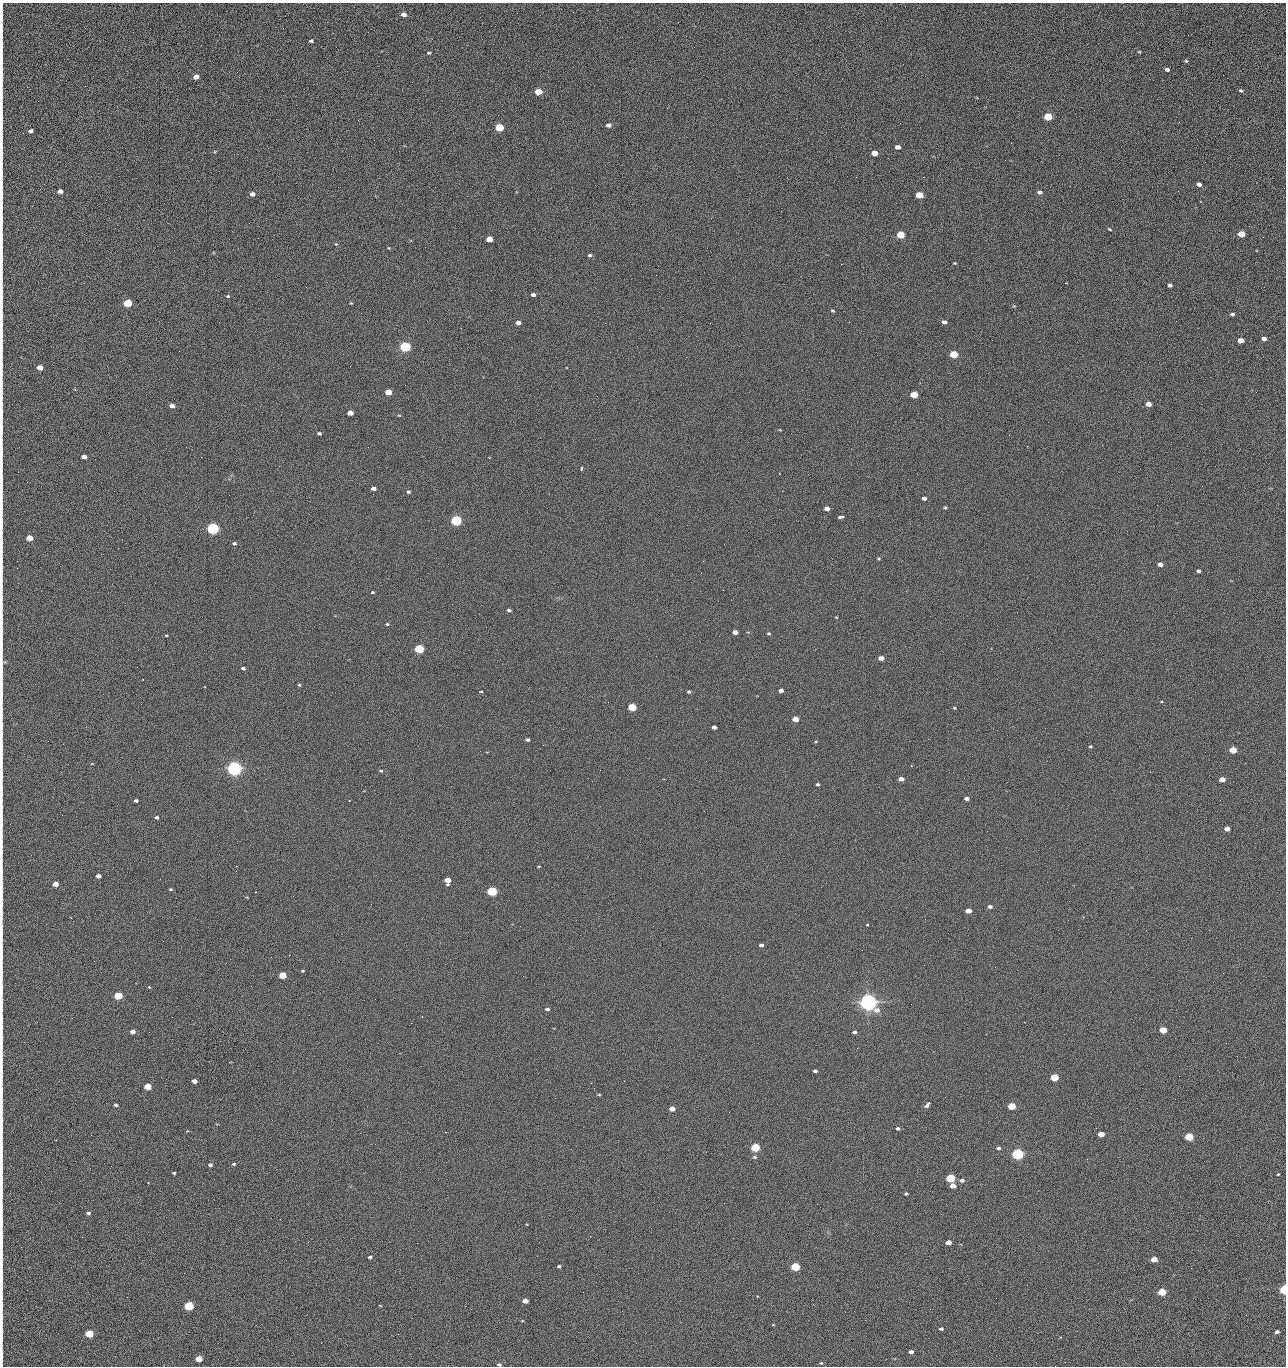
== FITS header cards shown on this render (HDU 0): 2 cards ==
NAXIS1  =                 1284 /fastest changing axis
NAXIS2  =                 1364 /next to fastest changing axis

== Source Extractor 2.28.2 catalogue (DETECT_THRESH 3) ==
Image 1284 x 1364 px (HDU 0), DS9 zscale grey, 1 PNG px = 1 image px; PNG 1288 x 1368 px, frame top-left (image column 1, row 1364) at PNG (2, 3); no overlay
Background 126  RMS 14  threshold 43.4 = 3 sigma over >= 5 px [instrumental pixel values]
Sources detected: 238; all 238 listed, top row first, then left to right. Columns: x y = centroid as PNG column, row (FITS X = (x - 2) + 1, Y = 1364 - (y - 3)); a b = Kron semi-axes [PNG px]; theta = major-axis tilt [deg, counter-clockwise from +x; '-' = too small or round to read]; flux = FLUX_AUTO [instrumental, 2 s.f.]
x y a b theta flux
404 14 5 4 - 5100
2 19 13 2 90 2700
1188 35 2 2 - 1200
311 41 4 3 - 1700
2 45 15 2 90 3200
1139 52 4 3 - 870
429 53 5 3 - 1200
1186 61 5 4 - 1200
1167 69 4 3 - 2800
2 72 24 2 90 4500
196 77 5 4 - 8800
1241 91 5 4 - 1400
538 92 5 4 - 24000
2 94 14 2 90 2400
1048 117 5 4 - 46000
1179 122 3 2 - 1400
608 125 5 4 - 3900
499 127 5 4 - 55000
31 131 4 4 - 2900
898 147 5 4 - 6400
2 153 11 2 90 1900
874 153 5 4 - 16000
1041 161 2 2 - 1900
2 173 10 2 90 1900
856 177 2 2 - 2400
923 177 2 2 - 30000
1199 184 4 4 - 3900
60 191 5 4 - 5400
1040 192 5 4 - 3000
252 194 5 4 - 5900
2 195 18 2 90 2900
919 195 5 4 - 29000
1200 201 2 2 - 670
2 220 13 2 90 2100
1110 229 5 3 - 960
1241 234 5 4 - 25000
901 235 5 4 - 43000
1263 237 2 2 - 880
489 239 5 4 - 20000
336 244 5 4 - 970
2 248 8 2 90 1300
389 248 3 2 - 810
590 255 4 4 - 1800
2 258 10 2 90 1500
955 263 3 3 - 830
841 264 2 2 - 27000
656 275 2 2 - 590
1066 283 3 3 - 940
1170 285 4 4 - 2800
306 287 3 2 - 750
533 295 4 3 - 3100
228 296 5 4 - 1200
2 297 11 2 90 2200
128 303 5 4 - 54000
351 303 4 3 - 870
1014 306 4 4 - 870
833 311 4 3 - 1100
1232 314 5 4 - 2200
849 322 3 2 - 900
944 322 5 4 - 3800
518 323 5 4 - 5200
710 323 2 2 - 3500
2 333 17 2 90 2800
1264 339 4 4 - 4600
1241 340 5 4 - 10000
739 346 2 2 - 440
405 347 5 4 - 160000
954 354 5 4 - 41000
350 366 2 2 - 2500
40 367 5 4 - 12000
2 373 8 2 90 1200
388 392 5 4 - 20000
1256 392 2 2 - 1600
914 394 5 4 - 34000
1148 404 5 4 - 9900
172 406 4 4 - 5000
350 413 5 4 - 9900
399 415 5 3 - 830
2 429 13 2 90 1800
780 430 5 3 - 710
319 433 4 3 - 1600
1009 435 2 2 - 3400
1027 446 2 2 - 690
186 447 2 2 - 2900
84 457 4 4 - 6000
581 469 5 3 - 2500
779 473 2 2 - 660
2 479 11 2 90 1800
85 483 2 2 - 920
373 488 4 4 - 5200
408 492 5 4 - 1700
924 498 4 3 - 3300
945 508 4 3 - 1200
779 509 2 2 - 470
827 509 5 4 - 5300
840 517 6 3 8 4400
456 520 5 4 - 200000
2 525 11 2 90 1700
213 528 5 4 - 330000
29 538 5 4 - 20000
234 543 5 4 - 1800
878 559 4 3 - 970
1160 564 5 4 - 5400
17 568 2 2 - 350
1198 571 4 3 - 2100
372 592 4 3 - 1000
509 610 5 3 - 1600
836 617 4 2 - 600
2 621 15 2 90 2400
387 624 4 4 - 1100
735 632 4 4 - 5500
769 633 5 4 - 1300
166 635 4 2 - 890
419 649 5 4 - 93000
881 658 5 4 - 7600
3 662 8 5 28 1400
243 668 4 3 - 2000
299 685 4 4 - 1300
781 690 4 4 - 4200
481 691 3 2 - 890
689 692 4 4 - 1600
2 694 10 2 90 1800
632 707 5 4 - 50000
954 708 4 3 - 980
795 719 5 4 - 15000
714 727 4 4 - 3800
527 740 4 3 - 2400
816 741 4 3 - 810
543 745 2 2 - 3400
1090 746 4 4 - 1300
1233 750 5 4 - 28000
706 761 2 2 - 2200
234 769 5 5 - 670000
381 771 5 4 - 1400
2 773 17 2 90 2800
901 779 5 4 - 6100
1222 779 5 4 - 14000
818 784 4 3 - 1400
967 799 4 3 - 4100
136 800 4 3 - 2100
157 817 4 4 - 2100
2 824 12 2 90 2000
1227 829 4 4 - 6200
539 866 4 2 - 820
98 876 4 4 - 5700
447 880 5 5 - 14000
55 884 4 4 - 10000
170 889 4 3 - 1100
492 891 5 4 - 130000
2 904 9 2 90 1300
990 906 5 4 - 2800
968 911 5 4 - 10000
867 924 3 3 - 3700
761 945 4 3 - 3400
2 956 9 2 90 1600
302 971 4 3 - 1100
282 975 5 4 - 34000
523 976 2 2 - 2100
149 987 4 3 - 740
118 996 5 4 - 54000
2 1001 10 2 90 1700
868 1002 6 5 - 980000
547 1009 5 4 - 2100
2 1020 8 2 90 1200
411 1023 2 2 - 5400
1163 1030 5 4 - 30000
132 1032 4 4 - 6300
854 1032 4 3 - 2200
857 1048 3 2 - 1600
2 1054 7 3 -89 1200
1245 1057 2 2 - 1900
815 1071 4 3 - 2200
1179 1076 2 2 - 2500
1054 1077 5 4 - 49000
194 1081 4 4 - 6500
591 1083 2 2 - 460
147 1086 5 4 - 32000
599 1094 5 3 - 1000
115 1105 3 3 - 1900
927 1105 7 4 48 2600
1011 1106 5 4 - 45000
672 1109 5 4 - 9200
729 1112 2 2 - 970
2 1120 9 2 90 1400
898 1128 4 4 - 1800
1096 1128 2 2 - 470
1101 1134 5 4 - 17000
91 1135 2 2 - 2500
1189 1137 5 4 - 60000
755 1147 5 4 - 81000
998 1148 4 3 - 2300
571 1149 3 2 - 970
1018 1154 5 4 - 280000
754 1157 6 5 - 2000
1087 1159 2 2 - 520
234 1164 5 3 - 1200
210 1165 4 4 - 2600
174 1173 4 3 - 1400
1278 1174 3 2 - 910
950 1178 5 4 - 87000
962 1180 5 4 - 3600
148 1182 3 3 - 1100
953 1186 5 4 - 9800
2 1187 26 2 90 4200
906 1194 4 3 - 1500
88 1213 4 3 - 2400
280 1219 2 2 - 2100
2 1221 11 2 90 1900
476 1237 2 2 - 9100
308 1242 3 2 - 2000
948 1242 5 4 - 9000
417 1243 2 2 - 5300
370 1257 4 3 - 1600
1154 1259 5 4 - 14000
559 1266 4 3 - 1600
795 1267 5 4 - 83000
2 1279 13 2 90 2100
1284 1289 4 3 - 140000
583 1292 2 2 - 460
1162 1292 5 4 - 48000
757 1296 3 3 - 1100
996 1298 2 2 - 2600
525 1301 5 4 - 8000
189 1306 5 4 - 100000
622 1311 3 2 - 830
2 1317 10 2 90 1300
522 1321 4 2 - 640
941 1329 4 3 - 1900
578 1332 2 2 - 3600
1277 1332 4 3 - 3500
89 1334 5 4 - 55000
1061 1337 3 2 - 730
911 1352 4 3 - 3600
2 1353 9 2 90 1400
199 1359 5 4 - 20000
821 1363 4 4 - 960
499 1365 5 4 - 1900
1055 1366 2 2 - 2100
At the frame edge (FLAGS 8, measured only in part): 35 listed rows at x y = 2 19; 2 45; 2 72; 2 94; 2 153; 2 173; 2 195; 2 220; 2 248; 2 258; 2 297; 2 333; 2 373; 2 429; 2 479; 2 525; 2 621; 3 662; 2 694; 2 773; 2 824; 2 904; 2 956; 2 1001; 2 1020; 2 1054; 2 1120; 2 1187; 2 1221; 2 1279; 1284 1289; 2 1317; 2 1353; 499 1365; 1055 1366

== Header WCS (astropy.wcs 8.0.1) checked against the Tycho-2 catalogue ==
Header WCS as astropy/WCSLIB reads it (CRVAL/CRPIX/CD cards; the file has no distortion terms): RA---TAN/DEC--TAN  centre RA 15:41:40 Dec +51:59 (235.42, +51.99 deg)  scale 1.26 arcsec/px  FOV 26.9' x 28.5'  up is +92 deg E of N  parity flipped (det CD > 0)
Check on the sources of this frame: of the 60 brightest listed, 11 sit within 2.0 arcsec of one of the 11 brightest Tycho-2 stars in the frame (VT <= 12.29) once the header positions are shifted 0.47 arcsec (0.44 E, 0.16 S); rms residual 0.90 arcsec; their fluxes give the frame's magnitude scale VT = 24.44 - 2.5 log10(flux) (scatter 0.18 mag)
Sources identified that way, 11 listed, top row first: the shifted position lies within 2.0 arcsec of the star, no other Tycho-2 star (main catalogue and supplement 1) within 4.0 arcsec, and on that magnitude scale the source's flux lands within +1.5 / -3 mag of the star's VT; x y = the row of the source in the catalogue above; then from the Tycho-2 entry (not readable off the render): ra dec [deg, ICRS J2000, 3 dp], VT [Tycho-2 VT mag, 2 dp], TYC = Tycho-2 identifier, HIP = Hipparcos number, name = IAU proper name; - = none
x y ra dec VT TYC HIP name
405 347 235.614 +52.064 11.61 3489-1132-1 - -
456 520 235.514 +52.049 11.19 3489-1407-1 - -
213 528 235.515 +52.133 11.12 3489-1380-1 - -
234 769 235.378 +52.130 9.31 3489-1322-1 76850 -
492 891 235.303 +52.042 11.52 3489-958-1 - -
868 1002 235.232 +51.912 9.59 3489-824-1 - -
1018 1154 235.143 +51.862 10.97 3489-1016-1 - -
950 1178 235.131 +51.886 12.29 3489-908-1 - -
795 1267 235.084 +51.941 11.45 3489-1346-1 - -
1284 1289 235.062 +51.771 11.53 3489-1453-1 - -
189 1306 235.075 +52.152 11.74 3489-912-1 - -